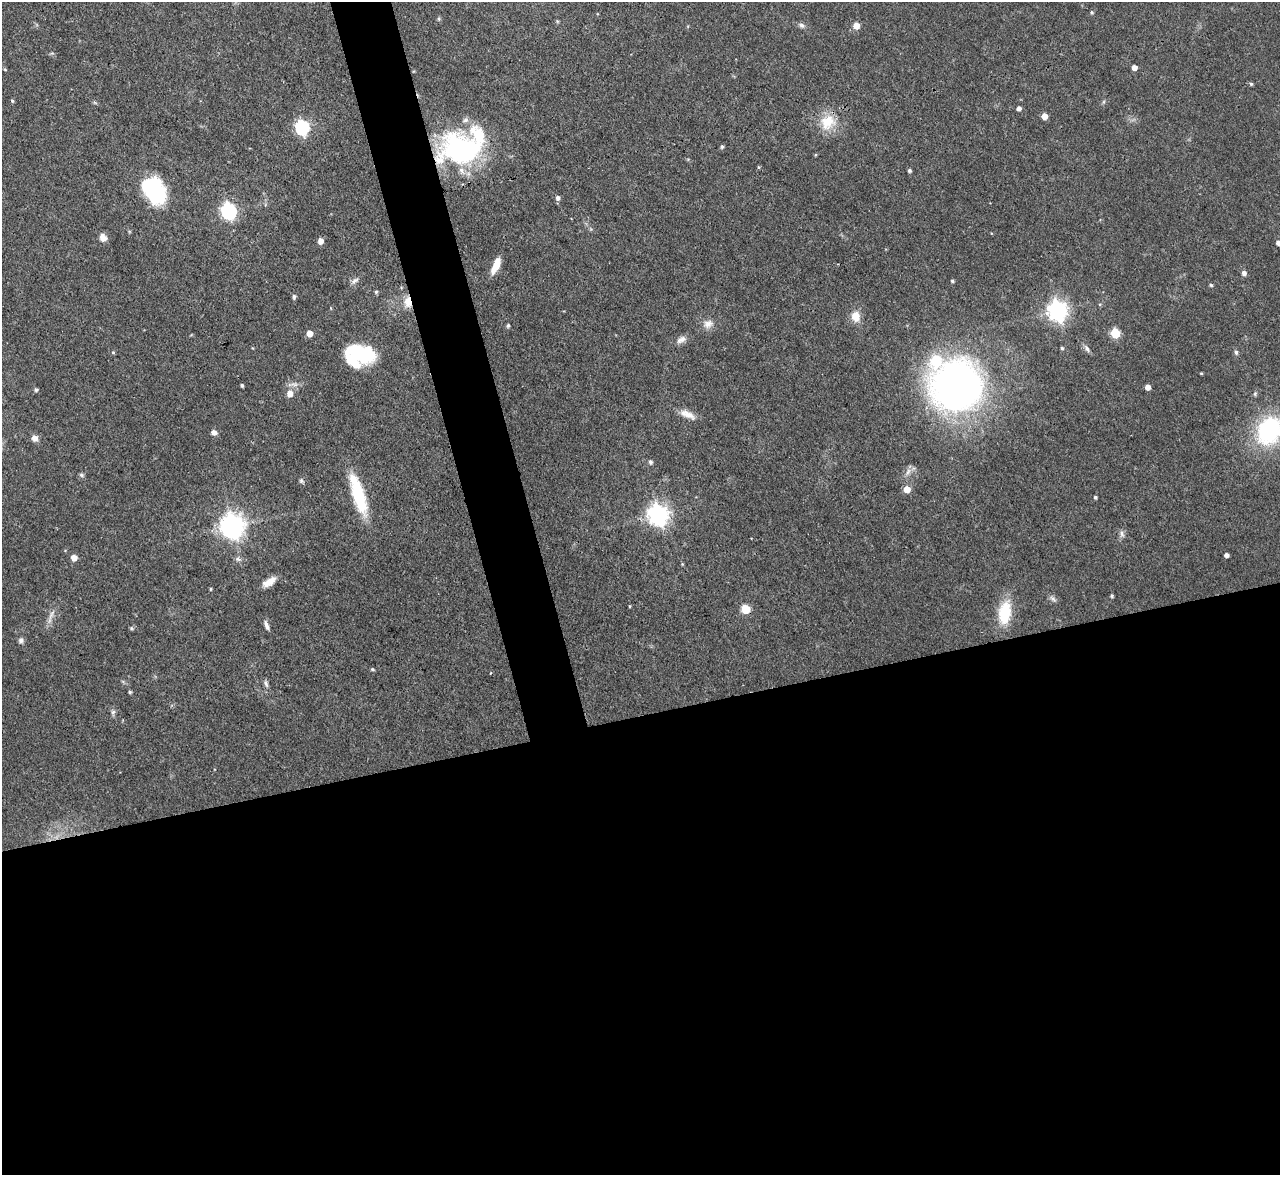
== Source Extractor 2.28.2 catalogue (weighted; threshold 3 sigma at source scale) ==
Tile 15 of 4 x 4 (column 3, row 4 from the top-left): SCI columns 2557-3834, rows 141-1313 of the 5112 x 5093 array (HDU 1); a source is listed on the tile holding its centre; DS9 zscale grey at full resolution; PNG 1282 x 1177 px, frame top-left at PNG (2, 2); no overlay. Shown black and unused: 42% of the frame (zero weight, under 3 of 4 exposures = <1% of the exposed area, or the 3 px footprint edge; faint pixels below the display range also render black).
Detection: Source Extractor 2.28.2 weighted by HDU 2 'WHT'; one run over the whole footprint, this tile lists its part. Background 0.0965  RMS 0.0042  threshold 0.019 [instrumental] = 3 sigma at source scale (4.5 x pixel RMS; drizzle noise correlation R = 1.50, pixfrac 1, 0.05/0.05 arcsec/px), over >= 5 px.
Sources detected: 86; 2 inside a brighter object's white glare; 1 long thin detection or spike segment (spike, bleed or trail) — not listed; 3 inside a brighter listed object's ellipse — not listed separately; the other 80 listed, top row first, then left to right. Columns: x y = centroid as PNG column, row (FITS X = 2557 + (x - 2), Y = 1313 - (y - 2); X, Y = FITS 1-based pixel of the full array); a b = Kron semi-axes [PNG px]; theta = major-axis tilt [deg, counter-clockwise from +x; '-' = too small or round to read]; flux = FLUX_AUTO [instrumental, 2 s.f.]
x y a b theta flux
1092 12 4 4 - 0.59
439 19 5 5 - 0.65
802 25 8 6 -43 1.3
856 26 5 5 - 4.6
1134 67 4 4 - 2.8
5 69 5 3 - 0.37
1251 84 4 4 - 0.69
12 101 4 4 - 0.62
1019 108 4 4 - 1.7
1044 116 5 4 - 4.5
828 122 23 20 37 11
302 127 7 6 - 83
722 147 4 4 - 0.78
461 150 49 36 2 75
815 155 5 3 - 0.4
758 167 5 3 - 0.43
909 171 4 4 - 0.83
154 190 29 20 -53 37
558 198 6 5 - 1.5
229 211 7 6 - 110
103 238 9 8 - 2.5
320 241 5 4 - 3.5
1278 243 4 4 - 2.5
496 265 18 6 66 6.4
1244 273 6 6 - 1.4
355 281 13 6 39 1.7
952 281 3 3 - 0.7
1211 285 5 4 - 0.67
376 292 5 4 - 0.75
294 297 5 4 - 0.99
408 302 13 9 -82 4.8
331 308 5 3 - 0.33
1058 311 8 7 - 240
856 316 14 11 -76 4.8
708 324 13 11 33 3.3
508 325 5 4 - 0.78
1115 333 6 5 - 22
309 334 5 5 - 4.2
681 340 14 8 27 2.5
1062 348 5 4 - 0.63
1087 348 11 5 -55 1.5
113 352 5 4 - 0.49
1236 352 7 5 -74 0.86
360 353 30 17 -7 33
1201 373 4 3 - 0.43
242 385 3 3 - 0.76
957 385 53 52 - 190
1148 387 5 4 - 2.9
36 390 5 4 - 0.87
290 394 6 6 - 4
687 414 21 8 -26 4.2
1269 430 32 28 63 46
214 432 7 5 -28 1.9
35 438 8 7 - 1.9
650 462 5 4 - 1
908 472 13 5 55 2
81 475 7 5 -23 0.78
301 481 7 6 - 0.88
907 489 5 5 - 5.4
358 495 47 12 -73 25
1095 497 3 3 - 0.63
658 515 8 8 - 230
232 526 8 8 - 410
1122 534 10 6 -64 1.5
1226 555 4 4 - 1.7
74 558 5 5 - 4.2
269 582 17 8 32 4.4
211 589 5 3 - 0.43
1112 596 4 3 - 0.68
1053 599 11 5 -47 1.3
630 606 4 3 - 0.4
745 609 6 5 - 18
1005 613 25 13 81 17
51 615 16 4 61 2.1
131 628 6 3 -71 0.5
21 640 7 6 - 1.2
372 669 5 4 - 0.51
266 684 10 5 -70 1.3
130 692 4 3 - 0.71
113 712 7 6 - 1.1
Overlapping masked pixels (flux is a lower limit): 3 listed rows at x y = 461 150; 408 302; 745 609
Isophote crosses this tile's border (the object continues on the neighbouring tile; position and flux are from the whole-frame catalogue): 2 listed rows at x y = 1278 243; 1269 430